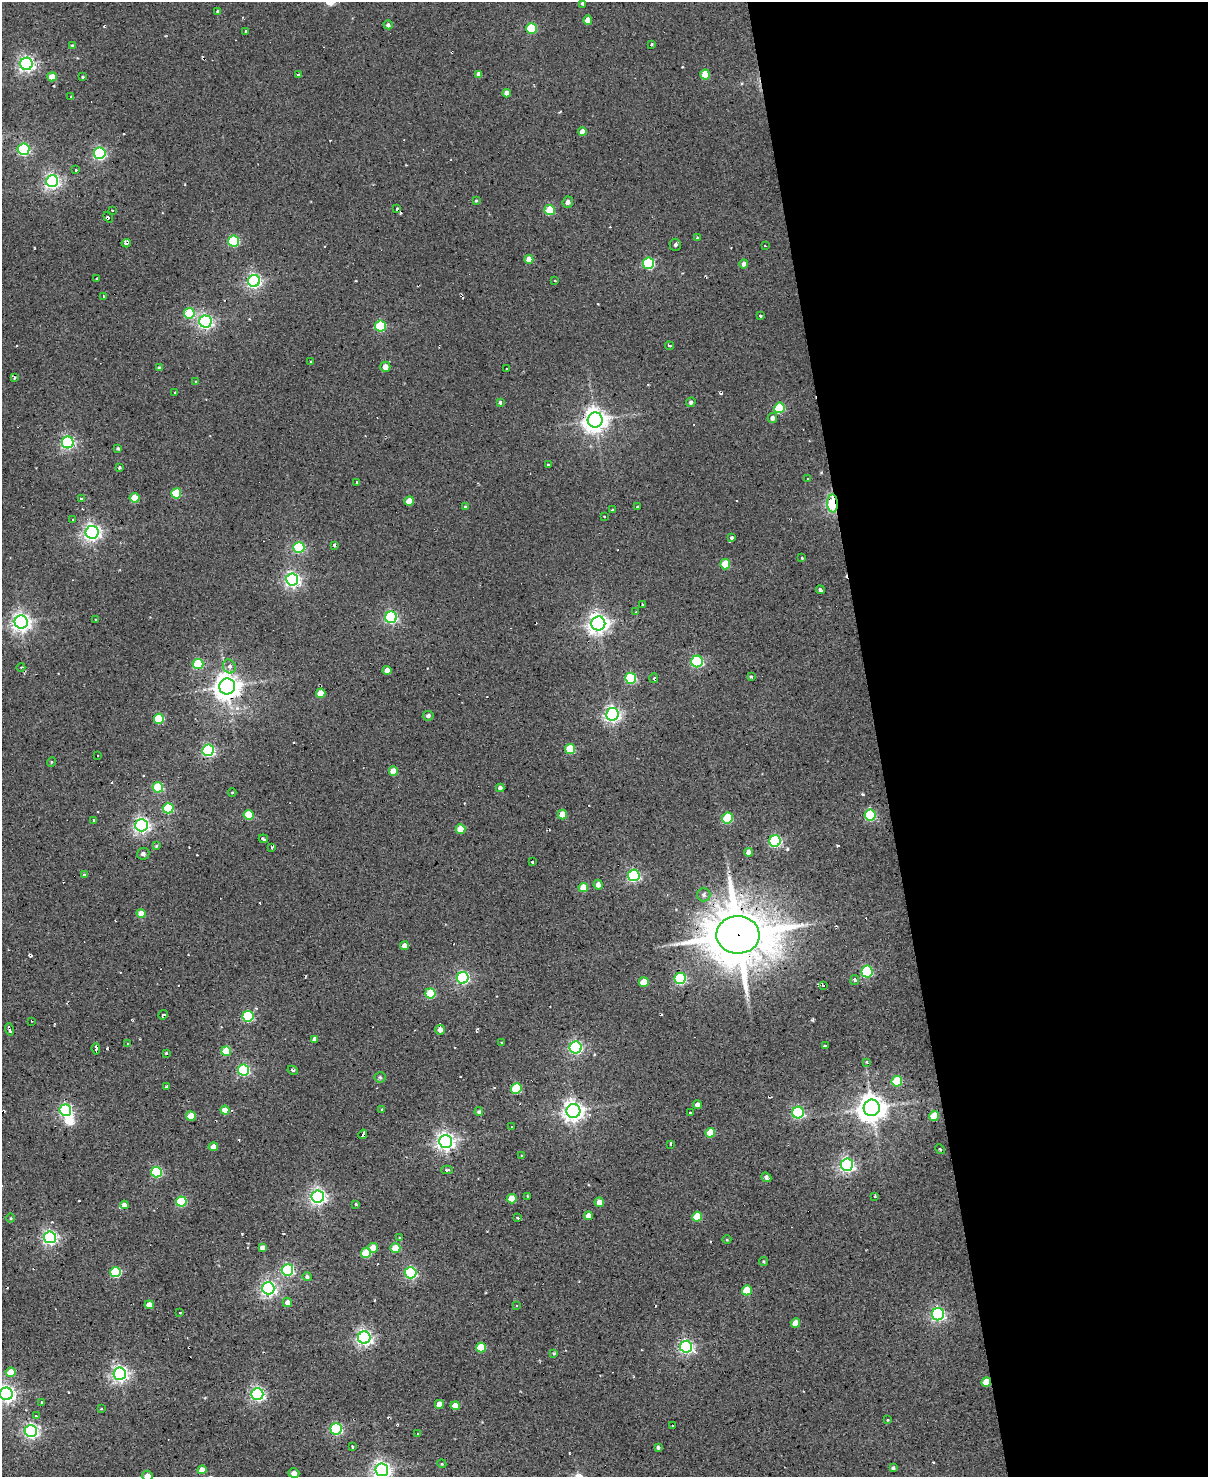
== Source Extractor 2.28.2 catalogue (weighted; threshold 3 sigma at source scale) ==
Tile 8 of 4 x 3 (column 4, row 2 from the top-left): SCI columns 3620-4825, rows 1720-3194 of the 4825 x 4803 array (HDU 1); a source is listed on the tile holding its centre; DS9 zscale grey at full resolution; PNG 1210 x 1479 px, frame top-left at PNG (2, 2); each listed source drawn as its Kron ellipse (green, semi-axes under 4 px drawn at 4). Shown black and unused: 27% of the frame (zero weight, under 2 of 3 exposures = <1% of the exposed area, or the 3 px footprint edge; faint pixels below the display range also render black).
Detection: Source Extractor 2.28.2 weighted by HDU 2 'WHT'; one run over the whole footprint, this tile lists its part. Background 0.0779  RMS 0.12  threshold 0.537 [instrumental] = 3 sigma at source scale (4.5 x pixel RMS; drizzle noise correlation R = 1.50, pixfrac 1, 0.05/0.05 arcsec/px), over >= 5 px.
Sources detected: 252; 1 inside a brighter object's white glare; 12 cosmic-ray / hot-pixel residue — neither listed nor drawn; the other 239 listed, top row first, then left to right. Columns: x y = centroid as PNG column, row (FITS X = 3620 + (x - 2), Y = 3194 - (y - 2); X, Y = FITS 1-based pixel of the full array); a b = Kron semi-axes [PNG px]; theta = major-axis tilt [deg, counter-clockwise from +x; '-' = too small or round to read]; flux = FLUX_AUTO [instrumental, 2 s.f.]
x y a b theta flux
583 3 4 3 - 24
218 11 4 4 - 24
588 20 4 4 - 120
388 25 5 4 - 29
532 28 5 5 - 640
246 31 3 3 - 25
652 44 4 2 - 11
72 45 4 3 - 12
26 64 6 6 - 3600
479 74 4 4 - 65
705 74 5 5 - 270
298 75 3 3 - 27
52 77 4 4 - 130
83 77 3 3 - 11
507 93 4 4 - 58
71 97 3 2 - 16
582 132 4 4 - 100
23 149 6 5 - 1500
100 153 6 5 - 1900
76 170 3 3 - 15
52 181 6 6 - 3600
476 201 4 3 - 11
568 202 5 5 - 38
397 209 4 2 - 12
112 210 2 2 - 9.7
550 210 5 5 - 450
108 217 6 3 -55 13
697 238 4 4 - 11
234 241 5 5 - 900
126 243 4 3 - 38
675 245 6 6 - 33
765 246 3 2 - 12
529 259 4 4 - 130
649 263 5 5 - 920
743 264 5 4 - 45
96 278 3 2 - 11
555 280 3 2 - 12
254 281 6 6 - 3000
104 296 3 2 - 9.7
189 313 5 5 - 540
760 316 3 2 - 15
205 322 6 6 - 3200
380 326 5 5 - 820
669 346 4 2 - 11
311 361 3 2 - 11
385 367 5 5 - 92
160 368 4 4 - 26
507 369 3 2 - 14
15 378 4 3 - 15
196 381 3 2 - 9
175 393 3 2 - 19
500 402 4 3 - 18
691 402 5 4 - 21
779 408 5 5 - 590
772 418 5 5 - 48
595 420 7 7 - 10000
68 442 6 6 - 2400
118 449 4 3 - 19
548 465 3 3 - 21
119 467 3 3 - 18
808 479 3 2 - 8.9
357 482 3 3 - 17
176 493 5 5 - 420
81 498 3 3 - 12
135 498 5 4 - 250
409 501 5 4 - 190
833 503 9 5 -87 1200
465 507 4 3 - 15
638 507 3 3 - 23
613 510 4 3 - 21
605 516 3 3 - 20
73 519 2 2 - 9.1
92 532 6 6 - 4500
732 538 4 3 - 24
334 545 3 2 - 31
299 547 5 5 - 1100
802 558 4 2 - 9.2
725 564 5 5 - 340
292 580 6 6 - 3300
820 590 4 4 - 26
642 604 3 3 - 28
636 612 3 3 - 12
391 617 6 6 - 1900
96 620 3 3 - 19
21 622 6 6 - 5900
598 623 7 7 - 7000
697 661 6 5 - 1400
198 664 5 5 - 610
229 666 7 6 - 39
21 667 4 3 - 9.8
387 670 4 4 - 74
751 676 3 3 - 15
631 678 5 5 - 970
654 678 5 3 - 16
227 686 8 8 - 13000
321 693 5 4 - 210
612 714 6 6 - 3800
428 716 5 5 - 29
159 719 5 5 - 490
570 749 5 5 - 420
208 750 6 6 - 2100
98 755 2 2 - 7.5
51 762 5 3 - 10
393 771 4 4 - 150
158 787 5 5 - 530
500 788 4 4 - 36
232 792 4 3 - 9.8
168 808 5 5 - 760
562 814 5 4 - 170
248 815 5 5 - 390
870 815 6 5 - 1000
727 818 5 5 - 660
94 821 4 3 - 37
142 825 6 6 - 3700
460 829 5 4 - 210
263 839 4 3 - 21
775 841 6 5 - 1600
156 846 3 3 - 11
272 848 4 3 - 15
748 852 4 4 - 72
143 854 6 6 - 37
532 862 3 3 - 14
84 875 4 3 - 24
634 875 6 6 - 1900
598 885 5 4 - 65
583 887 4 4 - 180
704 895 7 6 - 36
141 914 4 4 - 140
738 935 21 19 -1 67000
404 946 4 4 - 60
867 971 6 5 - 1200
463 978 6 6 - 2000
680 978 6 5 - 1400
855 980 5 4 - 29
644 982 5 5 - 240
823 985 3 3 - 17
430 993 5 5 - 500
163 1015 5 3 - 18
248 1016 5 5 - 1100
31 1021 3 2 - 7.3
9 1029 6 3 -75 36
440 1030 5 5 - 74
315 1039 4 4 - 39
502 1043 3 2 - 11
127 1044 4 3 - 13
825 1046 4 3 - 31
576 1047 6 6 - 2300
96 1049 6 3 -84 26
226 1051 5 4 - 310
166 1053 4 3 - 13
867 1062 4 3 - 18
243 1070 6 5 - 1500
293 1070 5 3 - 16
380 1077 5 5 - 19
897 1081 5 5 - 530
167 1087 4 3 - 15
516 1089 5 5 - 620
697 1105 4 4 - 46
872 1108 8 8 - 15000
65 1110 6 6 - 2200
225 1110 4 4 - 160
382 1110 3 3 - 22
573 1111 7 7 - 7500
479 1112 4 4 - 22
798 1112 6 6 - 1500
690 1113 3 3 - 29
191 1116 5 4 - 240
934 1116 5 5 - 280
512 1127 2 2 - 12
710 1133 5 4 - 240
363 1134 5 3 - 45
445 1141 6 6 - 5600
671 1144 3 2 - 14
213 1147 4 4 - 110
940 1149 5 3 - 17
522 1156 3 3 - 20
847 1165 6 6 - 3300
447 1170 6 4 2 22
156 1172 5 5 - 1000
766 1177 5 4 - 36
527 1196 3 2 - 8
875 1196 3 3 - 12
318 1197 6 6 - 4100
512 1199 5 4 - 250
181 1201 5 5 - 660
599 1202 5 4 - 110
356 1204 3 3 - 16
124 1205 4 4 - 72
588 1216 4 4 - 78
697 1217 5 5 - 340
11 1218 4 3 - 11
518 1218 3 3 - 22
50 1237 6 6 - 3000
400 1237 4 2 - 11
727 1240 4 3 - 9.7
262 1247 4 4 - 50
373 1248 5 4 - 120
395 1248 5 4 - 280
366 1253 5 5 - 390
764 1262 4 4 - 15
287 1270 6 5 - 1800
116 1272 5 5 - 800
410 1273 6 5 - 1600
307 1277 5 4 - 27
268 1288 6 6 - 3600
747 1290 5 5 - 340
287 1302 5 5 - 65
149 1305 4 4 - 140
516 1306 3 3 - 12
180 1313 2 2 - 7.4
938 1314 6 6 - 2500
795 1323 5 4 - 140
364 1338 6 6 - 3800
686 1347 6 6 - 2700
481 1348 5 5 - 420
554 1353 3 3 - 13
11 1372 5 4 - 180
120 1374 6 6 - 4300
986 1382 5 4 - 260
6 1394 6 6 - 4600
257 1394 6 5 - 2700
42 1402 3 3 - 14
439 1404 4 4 - 120
455 1406 4 4 - 120
101 1409 3 2 - 9.1
36 1416 4 3 - 14
888 1420 3 2 - 8.3
672 1426 3 2 - 14
336 1429 6 5 - 1600
31 1431 6 6 - 3000
418 1434 3 3 - 11
352 1447 3 2 - 24
658 1448 4 3 - 18
442 1464 4 3 - 11
893 1468 4 3 - 25
202 1470 4 4 - 160
382 1470 6 6 - 5400
294 1473 5 5 - 55
147 1476 5 5 - 67
Overlapping masked pixels (flux is a lower limit): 3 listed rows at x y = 833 503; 738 935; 986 1382
Isophote crosses this tile's border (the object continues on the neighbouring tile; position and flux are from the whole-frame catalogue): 3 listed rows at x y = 6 1394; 382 1470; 147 1476